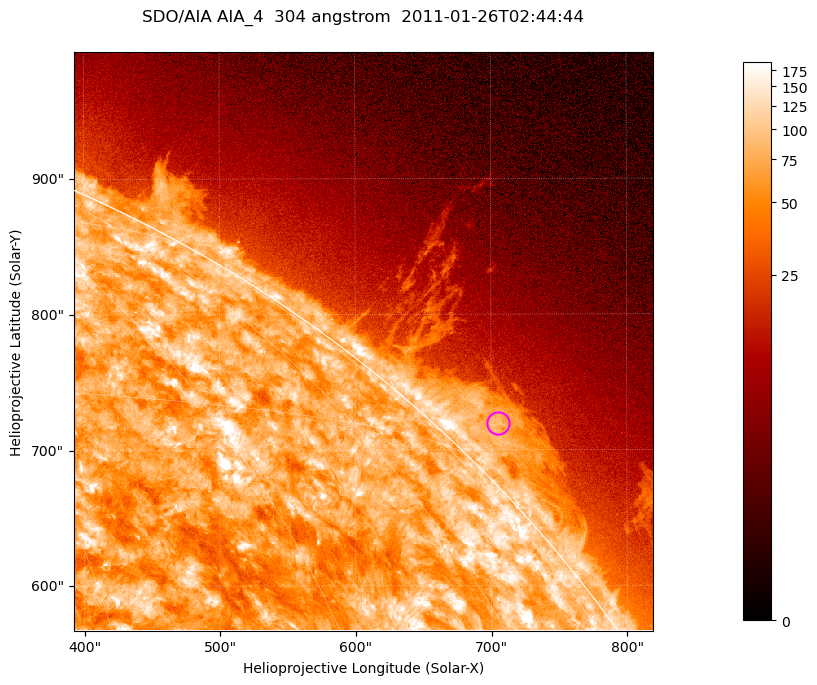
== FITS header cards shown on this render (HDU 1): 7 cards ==
TELESCOP= 'SDO/AIA '           / For AIA: SDO/AIA
INSTRUME= 'AIA_4   '           / For AIA: AIA_ATA1, AIA_ATA2, AIA_ATA3 or AIA_AT
WAVELNTH=                  304 / [angstrom] Wavelength
WAVEUNIT= 'angstrom'           / Wavelength unit: angstrom
DATE-OBS= '2011-01-26T02:44:44.125' / [ISO] Date when observation started; ISO 8
CTYPE1  = 'HPLN-TAN'           / CTYPE1; Typically HPLN
CTYPE2  = 'HPLT-TAN'           / CTYPE2; Typically HPLT

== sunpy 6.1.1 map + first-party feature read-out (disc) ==
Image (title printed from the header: SDO/AIA AIA_4  304 angstrom  2011-01-26T02:44:44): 711 x 711 px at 0.6 arcsec/px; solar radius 975 arcsec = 1624 px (partial field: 2.6% of the solar disc is inside the frame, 42% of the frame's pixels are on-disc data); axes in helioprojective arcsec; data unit not stated in the header (colour bar unlabelled)
Orientation: roll -0.132 deg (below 1 deg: not rotated)
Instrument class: DISC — disc imager (sunpy class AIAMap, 304 A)
Bright regions (active regions / flare kernels): reference = the on-disc median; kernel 7 px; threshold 5 sigma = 121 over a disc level ~73.6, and >= 1.15x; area >= 505 px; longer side >= 9 px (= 5.4 arcsec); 0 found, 0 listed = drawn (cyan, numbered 1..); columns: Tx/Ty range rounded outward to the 2 arcsec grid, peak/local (2 s.f.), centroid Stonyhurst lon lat
Off-limb structures (1.02-1.3 R_sun): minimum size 252 px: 8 found; the strongest spans PA ~310..320 deg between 1.02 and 1.06 R_sun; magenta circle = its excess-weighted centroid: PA ~315 deg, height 1.03 R_sun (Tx ~706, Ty ~720 arcsec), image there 3.5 x the reference